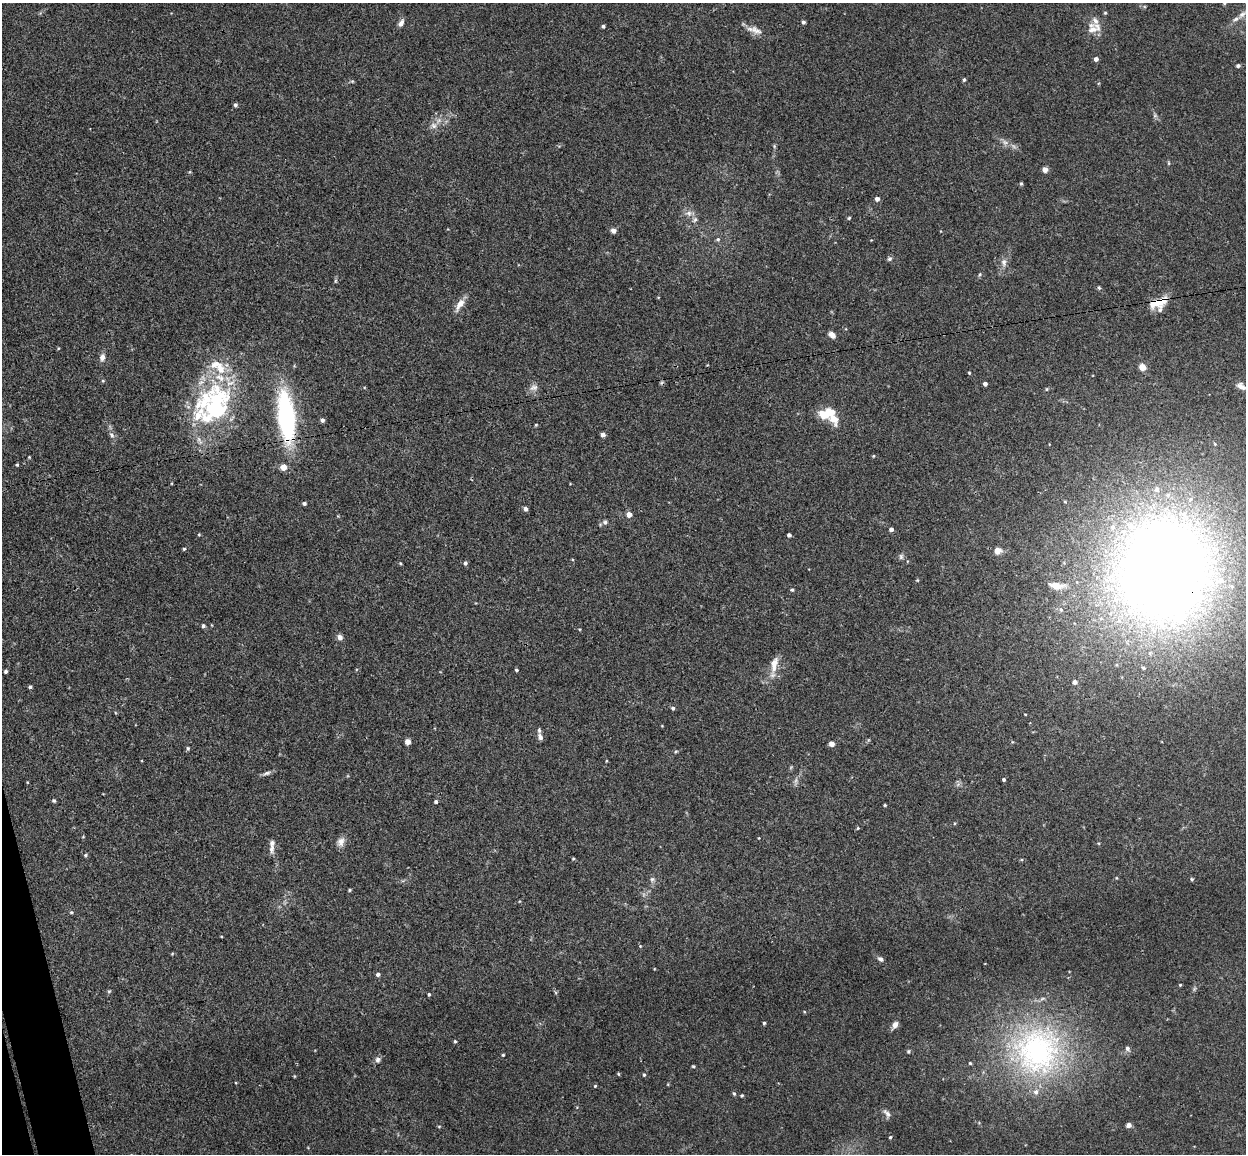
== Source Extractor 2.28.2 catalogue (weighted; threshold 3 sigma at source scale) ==
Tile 7 of 4 x 4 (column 3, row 2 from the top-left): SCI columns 2543-3786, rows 2456-3607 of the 5086 x 5029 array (HDU 1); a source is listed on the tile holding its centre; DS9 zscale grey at full resolution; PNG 1248 x 1156 px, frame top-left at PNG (2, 3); no overlay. Shown black and unused: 1% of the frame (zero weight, under 3 of 4 exposures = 5% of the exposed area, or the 3 px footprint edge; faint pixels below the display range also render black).
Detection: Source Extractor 2.28.2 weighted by HDU 2 'WHT'; one run over the whole footprint, this tile lists its part. Background 0.0427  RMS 0.0043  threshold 0.0192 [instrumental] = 3 sigma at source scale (4.5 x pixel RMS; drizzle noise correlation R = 1.50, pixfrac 1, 0.05/0.05 arcsec/px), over >= 5 px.
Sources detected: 141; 2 too faint to see at this stretch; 2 inside a brighter object's white glare — not listed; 13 inside a brighter listed object's ellipse — not listed separately; the other 124 listed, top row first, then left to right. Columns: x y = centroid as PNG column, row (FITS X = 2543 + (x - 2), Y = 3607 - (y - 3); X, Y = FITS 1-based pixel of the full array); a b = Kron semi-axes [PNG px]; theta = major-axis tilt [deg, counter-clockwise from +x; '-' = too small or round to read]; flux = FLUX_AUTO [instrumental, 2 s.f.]
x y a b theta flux
1224 3 5 4 - 0.48
1105 13 4 4 - 0.46
1242 14 22 6 36 3.3
803 22 4 4 - 0.95
401 23 10 6 63 1.8
603 26 4 4 - 0.73
1094 28 19 14 10 5.2
756 30 19 10 -30 3.7
1096 59 4 4 - 1.8
1238 66 5 4 - 0.81
964 80 4 4 - 0.73
352 81 6 4 -18 0.48
235 105 4 4 - 0.86
1155 116 7 4 0 0.68
434 125 9 8 - 2.3
774 146 6 4 -73 0.51
1169 163 6 4 -90 0.46
1045 169 5 5 - 2.4
1021 184 5 4 - 0.58
877 199 4 4 - 1.9
689 213 8 8 - 1.9
849 218 5 4 - 0.5
695 220 7 5 67 1.1
613 231 5 5 - 1.8
718 239 5 5 - 0.65
889 259 6 6 - 0.88
1004 262 11 7 90 2.1
980 274 7 3 71 0.51
335 281 6 3 72 0.55
1099 288 5 4 - 0.61
1161 301 17 11 47 7
460 304 20 7 58 3.6
832 335 7 5 -45 2.7
102 357 9 7 80 2
216 364 20 11 7 6.2
1142 367 5 5 - 5.5
969 373 4 3 - 0.38
985 384 4 4 - 1.4
1241 386 12 8 -32 2.7
534 388 12 8 17 2.1
1046 389 5 4 - 0.47
214 405 65 26 51 47
824 414 16 11 -22 6.3
286 417 38 13 -83 83
322 420 4 4 - 1.1
536 425 4 3 - 0.4
112 435 9 6 -59 1.4
603 435 4 4 - 1.8
1215 444 5 4 - 0.45
873 456 4 3 - 0.38
17 465 4 4 - 0.45
283 467 7 6 - 3
304 503 5 4 - 0.99
525 509 4 4 - 1.4
629 514 5 5 - 3
605 522 7 6 - 1
891 529 4 4 - 1.5
199 535 5 3 - 0.38
789 535 4 4 - 1
184 549 4 3 - 0.54
997 551 8 7 - 2.8
901 557 8 6 -90 1
400 563 4 3 - 0.45
465 563 5 4 - 0.92
1164 572 116 105 83 510
917 580 5 3 - 0.37
1056 585 11 6 -8 4.4
792 590 4 4 - 0.67
203 626 4 4 - 0.98
340 637 7 7 - 1.6
774 664 25 9 78 5.1
516 670 4 4 - 0.59
6 671 4 4 - 0.68
1075 682 5 5 - 2.1
30 687 4 3 - 0.74
673 708 4 4 - 0.84
1025 714 4 2 - 0.3
540 737 8 6 -66 1.5
408 742 5 4 - 3.4
831 744 5 4 - 2.9
188 748 5 4 - 0.58
676 751 6 3 19 0.47
267 773 11 5 17 1.3
1004 780 3 3 - 0.77
54 801 5 4 - 0.71
436 802 5 4 - 0.72
885 805 3 3 - 0.42
858 828 4 4 - 0.41
341 842 12 9 68 2.6
272 848 14 6 85 2.2
85 855 5 4 - 0.61
573 859 4 3 - 0.41
652 879 7 6 - 1.1
1192 879 4 4 - 0.59
349 890 4 3 - 0.48
71 912 5 4 - 0.5
221 936 4 2 - 0.32
640 946 4 3 - 0.38
172 954 5 3 - 0.4
880 959 6 5 - 1.2
378 975 4 4 - 1
1180 985 3 3 - 0.44
1194 989 7 4 71 0.65
109 991 5 5 - 0.53
429 994 4 3 - 0.53
764 1023 4 4 - 0.57
895 1025 9 6 63 2.3
455 1041 4 4 - 0.53
1127 1048 6 5 - 1.3
908 1051 5 5 - 0.62
1037 1051 65 60 79 110
503 1055 4 3 - 0.44
378 1060 8 7 - 1.4
970 1063 4 4 - 0.46
693 1066 4 4 - 0.46
618 1074 4 4 - 0.44
644 1075 5 4 - 0.57
595 1086 4 4 - 0.42
734 1094 6 4 -62 0.63
742 1096 4 3 - 0.49
887 1113 13 6 -47 1.6
1129 1125 6 5 - 1.5
439 1126 5 3 - 0.39
890 1137 4 3 - 0.49
Overlapping masked pixels (flux is a lower limit): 3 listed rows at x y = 1161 301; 286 417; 1164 572
Isophote crosses this tile's border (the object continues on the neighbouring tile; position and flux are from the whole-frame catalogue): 3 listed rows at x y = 1224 3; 1242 14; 1164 572